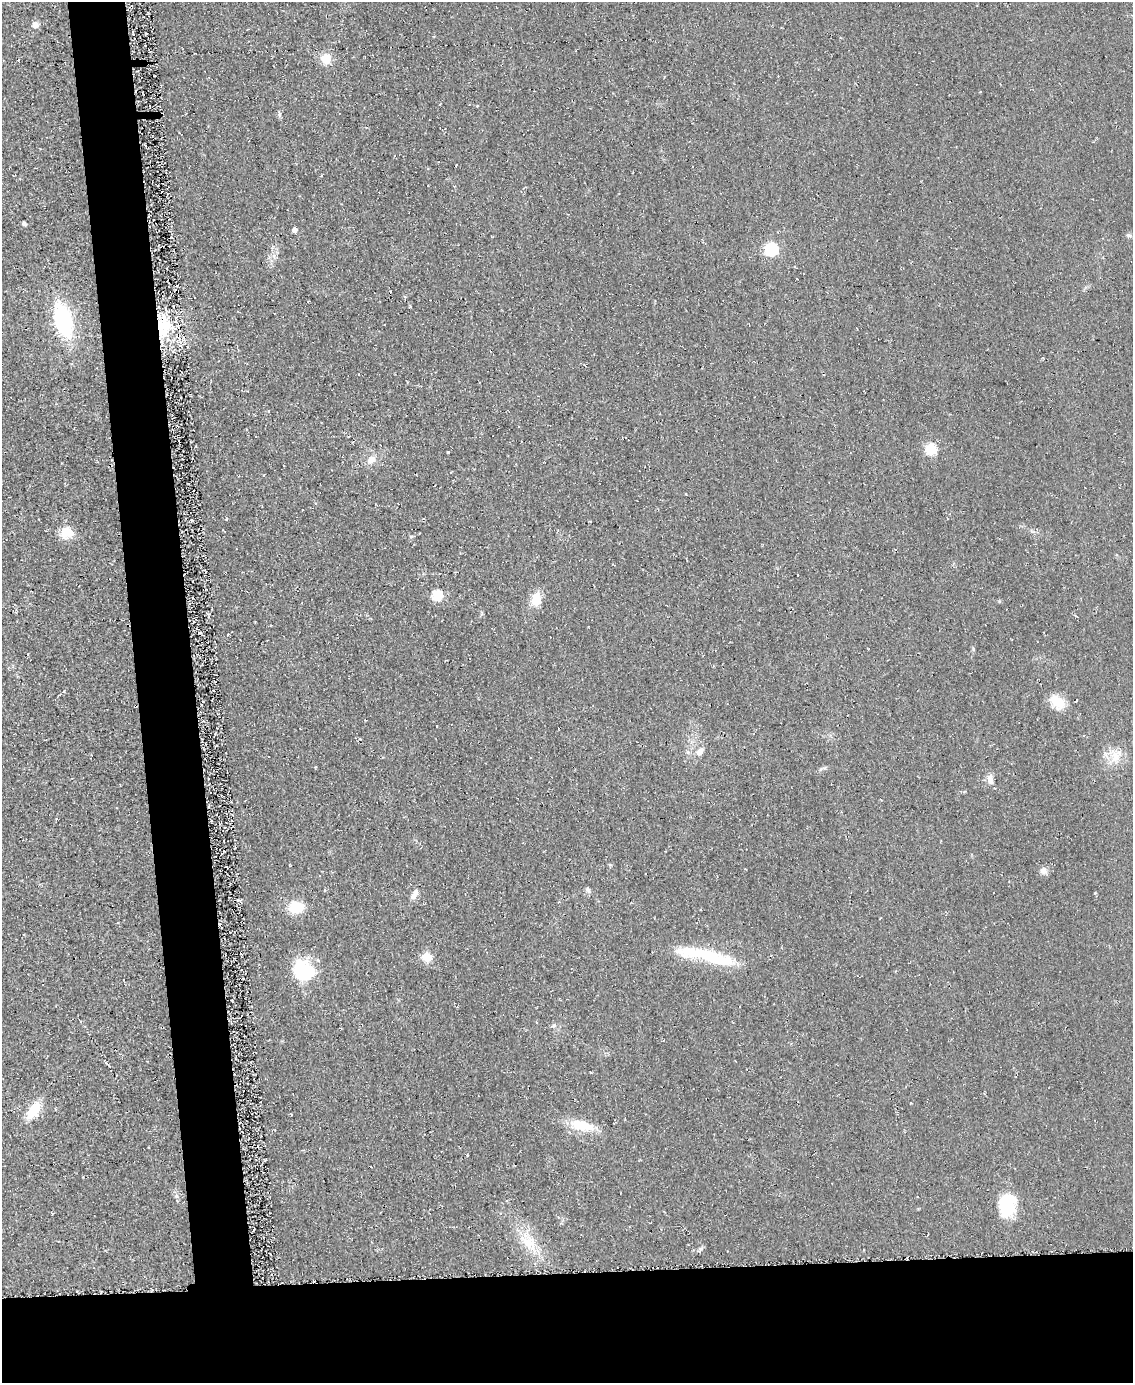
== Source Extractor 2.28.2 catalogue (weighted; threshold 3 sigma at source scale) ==
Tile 11 of 4 x 3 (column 3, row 3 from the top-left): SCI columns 2271-3401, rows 174-1554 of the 4561 x 4553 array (HDU 1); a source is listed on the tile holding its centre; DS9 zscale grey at full resolution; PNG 1135 x 1385 px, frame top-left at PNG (2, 2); no overlay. Shown black and unused: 13% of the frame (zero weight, under 2 of 3 exposures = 3% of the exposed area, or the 3 px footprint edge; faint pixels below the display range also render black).
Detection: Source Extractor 2.28.2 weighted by HDU 2 'WHT'; one run over the whole footprint, this tile lists its part. Background 0.0474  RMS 0.013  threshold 0.0589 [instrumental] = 3 sigma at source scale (4.5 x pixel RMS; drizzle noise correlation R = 1.50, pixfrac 1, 0.05/0.05 arcsec/px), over >= 5 px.
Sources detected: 33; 1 cosmic-ray / hot-pixel residue — not listed; the other 32 listed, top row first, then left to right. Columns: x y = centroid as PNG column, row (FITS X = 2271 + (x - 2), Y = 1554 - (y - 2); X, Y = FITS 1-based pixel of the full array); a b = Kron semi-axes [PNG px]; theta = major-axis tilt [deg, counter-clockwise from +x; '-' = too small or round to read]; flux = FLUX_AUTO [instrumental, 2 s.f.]
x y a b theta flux
35 25 9 8 - 6.6
326 59 12 12 - 18
279 114 7 4 -72 2.1
24 224 6 4 -26 2.3
294 230 4 4 - 7.8
771 249 6 6 - 170
63 319 35 18 -75 120
162 328 21 16 86 60
359 374 3 2 - 1.4
931 449 5 5 - 92
448 452 3 3 - 3.5
371 459 13 9 33 10
192 520 4 2 - 1.8
66 532 13 12 - 22
438 595 8 8 - 35
536 599 18 12 71 19
200 633 2 2 - 2
1058 702 15 10 -41 33
700 751 11 8 45 8.1
1115 757 16 13 -88 19
990 779 14 7 -80 8.6
1043 871 10 10 - 6
588 890 7 6 - 3.3
415 894 15 7 55 7.6
296 907 17 14 5 28
706 956 78 14 -12 77
427 957 5 5 - 53
303 971 18 14 -40 110
33 1110 23 11 56 30
582 1125 33 12 -13 35
1007 1205 22 15 87 69
529 1243 31 17 -51 39
Overlapping masked pixels (flux is a lower limit): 1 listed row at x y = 162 328
Unlisted compact peaks at least as high as the median listed source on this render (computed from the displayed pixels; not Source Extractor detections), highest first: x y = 973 649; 176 1196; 701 1249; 999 601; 411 536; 226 519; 554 1025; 64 691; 1095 893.